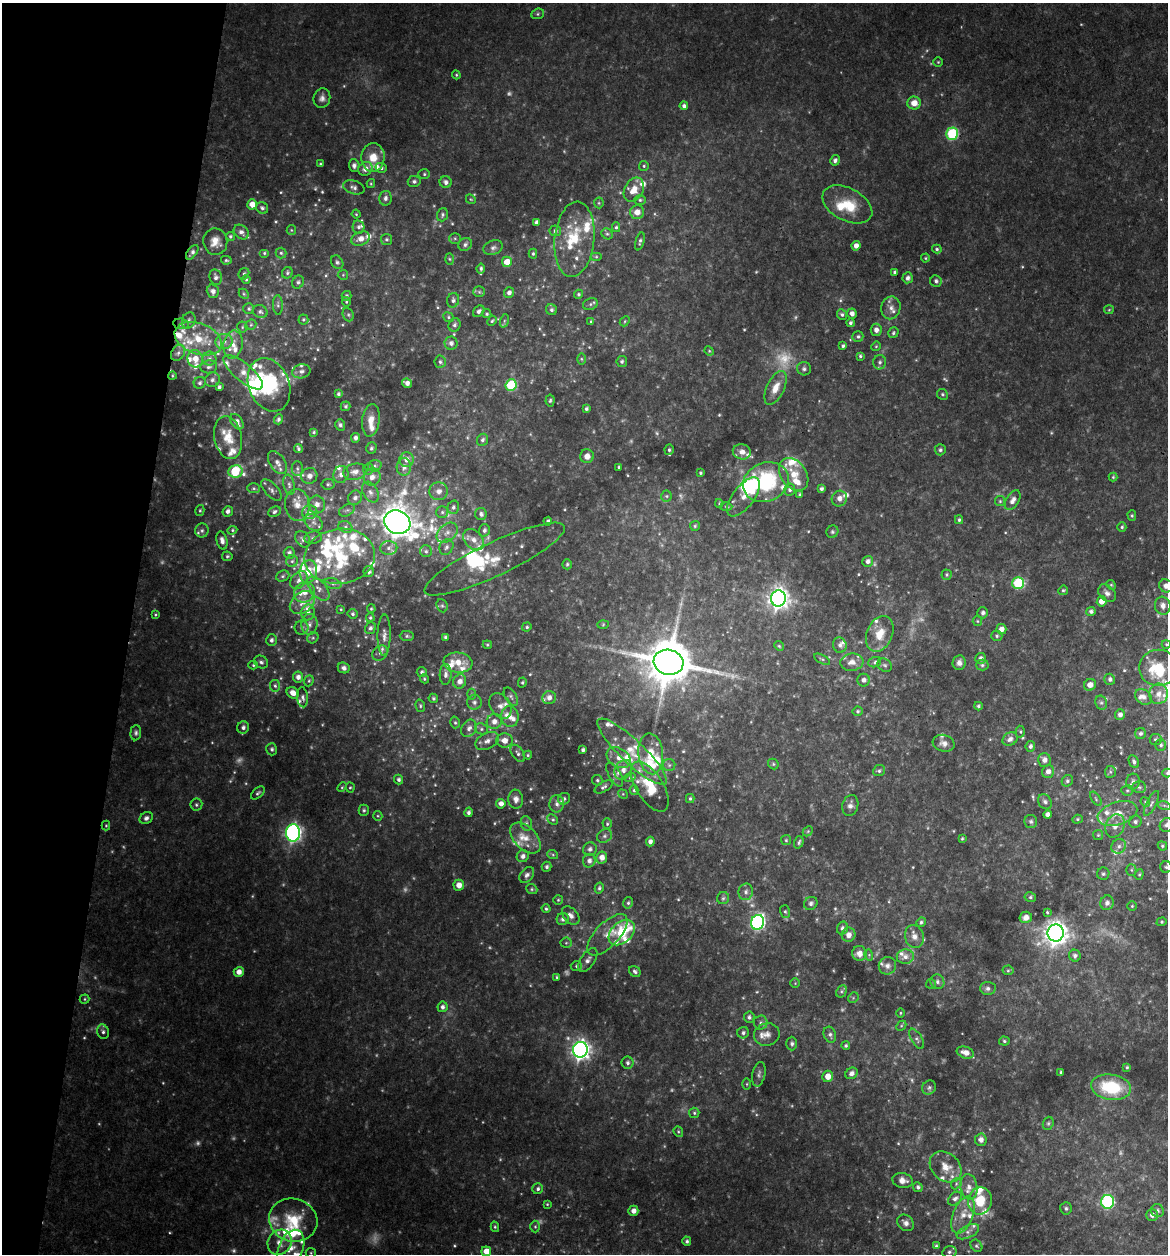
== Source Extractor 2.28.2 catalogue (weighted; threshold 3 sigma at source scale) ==
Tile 9 of 4 x 4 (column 1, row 3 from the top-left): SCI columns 241-1406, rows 1254-2505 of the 5024 x 5008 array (HDU 1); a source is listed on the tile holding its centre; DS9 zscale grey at full resolution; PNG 1170 x 1256 px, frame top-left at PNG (2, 3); each listed source drawn as its Kron ellipse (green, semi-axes under 4 px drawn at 4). Shown black and unused: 11% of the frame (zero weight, under 3 of 4 exposures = <1% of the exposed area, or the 3 px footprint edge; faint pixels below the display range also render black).
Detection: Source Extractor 2.28.2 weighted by HDU 2 'WHT'; one run over the whole footprint, this tile lists its part. Background 0.0942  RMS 0.0091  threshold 0.0409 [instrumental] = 3 sigma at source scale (4.5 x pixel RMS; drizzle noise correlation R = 1.50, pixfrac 1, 0.05/0.05 arcsec/px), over >= 5 px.
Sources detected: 726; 48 too faint to see at this stretch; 6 inside a brighter object's white glare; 1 cosmic-ray / hot-pixel residue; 1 long thin detection or spike segment (spike, bleed or trail) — neither listed nor drawn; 117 inside a brighter listed object's ellipse — not listed separately; of the other 553, all 500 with FLUX_AUTO >= 0.978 (the completeness limit of this list) listed and drawn (53 fainter detections not listed), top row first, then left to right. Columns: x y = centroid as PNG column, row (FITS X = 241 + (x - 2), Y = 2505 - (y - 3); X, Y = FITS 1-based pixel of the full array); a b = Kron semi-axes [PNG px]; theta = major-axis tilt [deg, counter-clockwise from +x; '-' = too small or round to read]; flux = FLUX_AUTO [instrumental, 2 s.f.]
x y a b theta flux
538 14 6 5 - 1.7
938 62 5 5 - 1.1
456 75 4 4 - 1.2
322 98 10 8 74 4.3
914 103 7 6 - 11
684 106 4 4 - 3.1
952 134 6 6 - 88
373 157 14 11 85 15
835 160 5 5 - 3.1
320 164 3 3 - 1.2
354 165 6 5 - 3
644 166 5 5 - 1.4
381 168 6 4 -19 2
365 169 7 6 - 6.1
424 174 6 5 - 1.6
414 181 6 5 - 2.7
446 182 6 5 - 3.6
371 184 4 4 - 0.99
354 187 11 6 -17 3.6
634 190 13 9 59 12
386 198 7 6 - 3.2
471 199 5 4 - 1
640 200 6 4 0 1.6
599 203 5 5 - 1.1
252 204 5 5 - 9.8
847 204 27 16 -28 28
262 208 6 5 - 2.4
637 212 7 7 - 9.3
356 214 4 4 - 0.98
442 215 7 5 71 2
536 222 4 3 - 2.6
358 227 7 6 - 2.4
616 227 5 4 - 1.5
291 230 5 4 - 0.99
555 231 6 5 - 2.7
241 232 8 6 -43 3.7
607 234 6 5 - 1.8
230 236 4 4 - 1.5
455 238 6 5 - 1.4
361 239 9 6 21 7.2
386 239 5 5 - 1.9
574 239 38 20 84 38
640 241 9 4 74 2.3
215 242 13 12 - 9.2
465 244 7 6 - 2.6
856 246 4 4 - 5.3
493 248 10 7 20 3.1
937 249 5 4 - 1.5
192 252 8 4 53 3.1
264 253 5 4 - 1.3
281 253 5 5 - 1.5
533 254 5 4 - 1.3
596 257 6 4 0 1.3
925 258 4 4 - 1
449 259 6 4 -88 1.4
226 260 5 4 - 1.3
337 262 7 5 -53 2.1
507 262 5 5 - 12
481 268 5 4 - 2.1
895 272 4 3 - 2
287 273 6 5 - 1.7
244 274 6 5 - 1.9
343 275 5 5 - 1.2
216 277 8 6 -78 3.2
908 278 5 5 - 3.4
246 279 4 3 - 1.2
936 281 6 5 - 2.4
298 282 7 5 65 2.1
213 291 7 6 - 4.2
479 292 6 5 - 1.8
509 293 5 5 - 3.7
244 294 5 4 - 1.3
579 294 4 4 - 1.7
346 296 5 5 - 1.9
453 300 7 6 - 3
346 302 5 4 - 1.1
590 304 7 5 22 2.3
278 305 10 5 -88 2.3
891 308 11 9 78 6.4
249 309 5 5 - 1.7
551 310 6 5 - 2.3
1109 310 5 4 - 1
479 311 6 5 - 2.9
260 312 7 6 - 2.5
487 314 5 4 - 1.4
842 314 5 4 - 2.1
852 314 5 5 - 4.3
348 315 7 5 -68 1.6
449 317 5 4 - 1.5
303 319 5 5 - 1.5
189 320 8 6 70 2.8
492 321 5 4 - 1.4
504 321 7 4 72 1.7
591 321 4 3 - 1.3
625 321 6 4 48 1.3
850 323 4 4 - 2.3
181 324 8 5 -8 2.4
251 325 6 5 - 1.3
454 325 7 6 - 2.7
242 327 5 5 - 1.3
876 330 6 5 - 4.6
893 333 6 5 - 1.7
858 336 5 5 - 2
198 339 24 15 -21 28
224 342 8 7 - 4.7
451 343 6 6 - 3.8
233 344 14 9 79 8.5
843 346 3 3 - 1.9
876 346 5 4 - 1.2
709 351 5 4 - 1
178 353 8 6 55 3.2
860 356 3 3 - 1.5
195 359 9 7 -74 10
209 359 7 7 - 3.1
581 359 6 4 -89 1.2
622 361 5 5 - 2
440 362 6 5 - 2.1
880 362 7 6 - 3.2
209 367 8 6 8 2.8
804 369 7 6 - 2.6
301 371 9 7 12 3.5
243 372 24 9 -40 11
172 376 4 3 - 0.98
212 380 7 7 - 3.2
200 383 6 5 - 2
407 383 5 4 - 4.3
269 385 27 20 -68 60
511 385 6 5 - 68
219 387 4 3 - 2.1
776 388 18 8 65 11
338 394 4 4 - 1.7
942 394 5 5 - 2
550 400 6 4 84 1.5
345 406 5 4 - 1.5
586 409 4 3 - 2
278 419 5 4 - 2.2
371 420 16 8 83 10
237 422 8 5 -54 4.9
340 425 6 5 - 2.3
314 432 4 3 - 1.5
228 438 21 13 -78 18
355 438 5 4 - 3.2
482 440 6 5 - 2.4
298 448 4 3 - 1.7
371 448 6 5 - 1.9
669 450 5 4 - 1.6
940 450 5 5 - 1.7
742 452 9 7 -13 6
587 456 7 6 - 6.5
406 460 7 7 - 6
277 463 13 7 -57 5.9
375 466 7 5 20 2.2
404 467 9 7 85 5.6
619 467 3 3 - 1.4
297 468 7 5 -89 2.3
368 469 6 5 - 1.6
235 471 7 6 - 64
355 472 12 8 10 7
700 473 3 3 - 1.3
341 474 8 7 - 4.9
794 474 18 12 -55 16
309 476 8 7 - 5.4
372 477 9 8 - 6.6
1113 477 4 4 - 1.2
766 482 23 19 22 87
328 484 6 5 - 1.7
289 485 10 5 -78 3.1
254 488 6 5 - 1.5
790 489 6 5 - 2.7
821 489 3 3 - 2.4
271 490 13 6 -47 3.4
439 491 9 9 - 5.6
370 492 11 7 -61 4.8
800 494 4 4 - 2
666 496 5 5 - 1.5
743 497 23 10 52 12
355 498 7 6 - 3.8
839 498 8 7 - 5.5
1013 500 11 6 59 5.8
1000 501 5 5 - 1.3
719 503 4 3 - 1.1
297 505 16 12 -84 11
317 505 9 8 - 6.1
453 507 7 5 75 2.4
726 507 6 4 -2 1.3
200 510 5 4 - 1.3
347 510 8 5 29 2.5
228 511 5 5 - 3.1
274 512 6 5 - 2
310 512 8 6 14 3.7
442 512 6 6 - 2.1
481 514 6 6 - 3.3
1132 516 5 4 - 1.4
959 520 4 3 - 1.6
548 521 4 4 - 2
314 522 10 7 -37 4.6
397 522 13 11 -26 1700
695 526 5 5 - 1.3
345 527 7 5 -23 2.5
1122 527 5 4 - 1.6
202 530 7 7 - 2.5
232 530 5 4 - 1.3
484 530 6 5 - 2.8
832 532 6 5 - 1.8
447 533 12 8 40 6.3
313 538 9 6 8 2.7
303 539 9 6 -54 3.1
222 540 9 5 -77 4.9
474 540 12 9 -46 7.8
446 547 8 6 62 3
389 548 8 6 1 4.7
426 551 6 6 - 2.1
289 553 5 5 - 2.8
227 556 5 5 - 1.6
340 556 35 27 8 58
495 559 77 17 25 35
292 561 6 6 - 2
868 561 5 5 - 3.9
567 564 5 5 - 1.4
308 572 11 8 79 13
369 572 5 5 - 2.7
946 575 5 5 - 1.5
283 576 7 5 23 1.8
299 580 10 7 47 4.9
1018 583 6 6 - 76
333 584 9 5 -13 2.7
1111 585 5 4 - 1.1
1166 586 7 6 - 6.3
318 589 14 7 -50 6.4
1063 590 5 4 - 1.3
304 592 11 9 42 10
1107 593 10 7 -45 3.9
778 598 8 7 - 580
1102 601 5 5 - 8
302 603 14 10 37 9.9
442 606 7 5 -67 1.8
1163 606 9 8 - 5.5
341 609 4 3 - 1
371 609 4 3 - 1.1
1091 611 4 4 - 2.6
308 612 8 7 - 3.7
983 613 5 5 - 2.8
155 614 3 3 - 1.1
353 614 5 5 - 1.9
370 618 4 3 - 1.3
977 621 5 4 - 1.2
309 624 10 8 84 5.3
603 625 6 4 2 1.1
527 627 4 4 - 1.5
302 628 7 7 - 2.9
370 628 6 5 - 2.5
1001 629 5 5 - 5.7
880 634 18 12 67 18
384 635 21 6 89 5.8
407 636 7 5 0 1.7
997 636 5 5 - 1.6
445 637 4 3 - 1.6
313 638 6 5 - 1.4
271 640 6 5 - 2.8
1166 644 4 4 - 1
487 645 5 3 - 1.2
840 645 8 6 -73 3.7
779 646 5 4 - 1.2
380 653 8 7 - 3.4
981 658 5 5 - 3.9
822 659 9 3 -28 1.5
261 662 7 6 - 2.6
458 662 14 10 -6 14
668 662 15 12 -13 4200
852 662 11 8 6 7.5
875 662 6 5 - 1.9
959 663 7 6 - 4.4
253 665 5 4 - 1.3
885 665 7 6 - 2.1
982 665 6 5 - 1.9
344 668 6 5 - 3.5
1158 668 19 18 - 28
422 672 5 5 - 2.4
446 674 10 6 88 3.7
298 677 5 5 - 4.7
424 679 5 4 - 1.2
1110 679 5 5 - 2.7
864 680 6 6 - 3.9
309 681 6 4 68 1.3
460 681 7 6 - 6.5
522 682 5 4 - 1.5
1090 685 6 5 - 6.7
275 686 6 5 - 1.7
293 693 6 5 - 6.7
471 694 5 3 - 1.3
1158 694 10 9 - 7.6
303 697 10 5 -84 2.8
511 697 10 5 -57 2.5
1143 697 9 7 -37 4.9
433 698 5 4 - 1.6
549 698 7 6 - 4.9
474 702 7 7 - 3.3
1101 703 7 5 -68 2.1
420 706 6 4 -72 1.5
500 706 14 10 -58 7.7
978 706 4 3 - 1.7
858 711 5 5 - 1.6
1120 715 5 5 - 3.7
510 717 10 8 -81 6.8
455 722 6 4 -74 1.5
494 722 8 7 - 6.5
243 727 6 6 - 3.2
469 728 9 7 57 4.6
481 729 6 5 - 2.1
1020 732 6 4 -87 1.5
136 733 8 5 85 2.3
1140 733 5 5 - 2.6
1010 739 8 6 30 4.6
504 740 8 7 - 7.8
1156 740 6 5 - 1.8
487 741 12 8 27 5.9
944 743 11 8 -16 5.4
1161 745 6 5 - 2.1
1030 746 5 5 - 2.8
272 749 6 5 - 2.5
583 750 4 3 - 2.5
632 752 46 12 -43 27
518 753 10 5 -56 3
651 754 20 12 -84 20
528 755 4 4 - 1.2
619 758 13 9 -31 8.3
1044 760 7 6 - 4.9
1134 762 7 5 -65 2.3
773 764 6 5 - 1.3
669 765 6 6 - 2
623 770 10 8 55 6.7
879 771 6 5 - 1.9
1048 771 6 6 - 5
1110 772 6 5 - 1.7
1167 773 5 4 - 1.5
615 775 13 6 -60 3.8
630 777 6 3 19 1.2
399 779 5 4 - 2.5
597 780 5 5 - 1.7
1067 781 6 5 - 1.8
1133 782 8 6 76 3.3
342 787 5 3 - 1
350 787 5 4 - 1.2
603 787 10 5 30 2.6
650 787 28 13 -58 26
1139 787 7 5 -2 2.1
634 790 5 4 - 1.8
1127 790 6 5 - 1.7
258 793 8 4 42 2
623 794 5 4 - 1.1
690 798 4 4 - 1.4
516 799 9 7 -85 4.8
564 799 6 5 - 2.1
1096 799 8 4 -56 1.6
1045 802 8 6 -55 2.8
1145 802 5 4 - 1.2
1151 803 14 5 63 3.3
501 804 4 4 - 5.1
557 804 8 7 - 3.8
196 805 6 6 - 1.9
850 805 10 8 74 4.8
1164 805 6 4 -19 1.6
364 810 6 5 - 1.7
469 812 5 4 - 2.6
1117 813 20 11 17 15
1047 814 4 4 - 4.1
378 816 5 4 - 1.1
146 818 7 5 30 3.2
553 819 6 5 - 1.5
1077 819 5 4 - 1.3
1031 821 6 6 - 2.1
1135 822 6 6 - 2.7
526 823 7 5 -76 2.2
607 824 5 4 - 1.5
1167 825 7 6 - 3
106 826 5 4 - 1.1
1115 826 12 9 65 7.4
808 831 6 4 45 1.3
293 833 9 7 88 310
1098 835 5 5 - 1.3
604 836 8 6 34 2.4
525 838 18 11 -46 12
962 838 4 3 - 1
786 840 5 5 - 1.3
650 841 5 4 - 3.7
799 842 6 4 71 1.9
1119 846 7 7 - 4
1162 846 5 4 - 1.3
590 849 7 6 - 3.1
553 855 5 3 - 1.1
523 856 6 6 - 3.6
602 857 6 5 - 6.4
589 861 7 6 - 4.2
547 867 5 5 - 2.3
1166 867 6 6 - 2.2
1131 870 5 5 - 1.6
1103 874 6 6 - 2.1
1139 874 5 4 - 1.2
527 875 9 6 50 3.3
459 885 5 5 - 7.7
599 888 6 4 78 1.9
532 889 6 4 -22 1.5
746 892 8 7 - 3.9
1030 897 6 4 -11 1.7
723 898 6 6 - 2.1
558 900 5 4 - 1.1
628 903 6 5 - 1.8
811 903 7 6 - 3.3
1107 903 7 6 - 3.4
1132 906 5 5 - 1.2
546 909 4 4 - 1.7
785 911 6 5 - 1.8
1047 912 3 3 - 1.2
571 916 10 7 -48 5.3
1026 917 6 5 - 4.8
563 919 6 6 - 3.6
758 922 7 6 - 210
921 922 5 4 - 1.7
1162 922 5 4 - 1.3
842 928 6 5 - 2.6
622 933 15 10 43 50
1056 933 8 8 - 840
607 935 26 12 46 16
848 935 7 7 - 5.6
914 936 12 9 -76 6.5
566 943 5 5 - 1.4
859 953 7 7 - 7
869 955 6 3 -74 1.1
1075 956 6 5 - 2.8
905 957 8 7 - 5.4
588 960 14 7 56 5.1
576 966 5 5 - 1.6
887 966 9 8 - 4.5
1008 970 5 5 - 1.4
635 971 6 5 - 2.2
239 972 5 5 - 6.7
557 977 4 3 - 1.2
937 982 7 6 - 3.4
795 983 5 4 - 0.99
931 984 5 5 - 1.1
988 988 8 6 -3 3.2
841 991 6 5 - 1.6
853 998 6 4 46 1.3
85 999 5 4 - 1.2
442 1007 5 5 - 2.9
900 1013 5 3 - 0.98
749 1017 5 5 - 2.4
761 1023 7 7 - 2.9
901 1026 6 4 44 1.3
103 1032 7 6 - 2.6
743 1033 6 5 - 2.4
767 1034 13 11 18 7
830 1035 8 6 -70 3
917 1039 11 5 -60 2.8
1004 1041 5 4 - 1.6
792 1044 7 5 89 2.2
846 1045 4 4 - 1.7
580 1050 8 7 - 490
965 1053 9 5 -17 8
628 1063 6 6 - 2.7
1127 1067 4 4 - 1.2
1061 1072 3 3 - 1.5
852 1073 6 5 - 3.7
759 1074 12 6 78 3.3
828 1076 6 5 - 9.7
747 1084 5 3 - 0.98
929 1087 7 6 - 2.5
1111 1087 20 12 -9 49
694 1113 5 5 - 1.5
1048 1123 7 5 69 1.8
678 1132 6 4 -70 1.2
981 1140 6 6 - 5.7
946 1167 17 13 -42 12
902 1180 10 7 -10 6.1
956 1184 6 4 47 1.7
918 1187 5 4 - 2.2
969 1187 13 8 -80 6.4
538 1189 5 5 - 2.5
955 1199 8 5 47 3.2
980 1201 14 12 79 25
1108 1202 7 6 - 130
547 1204 3 3 - 0.99
1066 1208 6 5 - 1.9
633 1211 5 5 - 5.4
1157 1211 7 6 - 2.9
963 1215 19 10 69 13
1152 1215 6 6 - 4.7
293 1220 24 21 -15 37
906 1223 9 7 -45 4.6
495 1227 5 4 - 1.3
535 1227 6 5 - 1.5
968 1232 12 6 25 4.2
687 1241 5 4 - 2.1
280 1242 13 11 54 9.9
936 1246 4 3 - 1.5
976 1246 6 5 - 1.7
291 1248 19 12 66 16
486 1251 5 5 - 10
949 1252 7 5 14 2.4
311 1253 5 5 - 1.2
Overlapping masked pixels (flux is a lower limit): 2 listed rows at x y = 192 252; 303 697
Isophote crosses this tile's border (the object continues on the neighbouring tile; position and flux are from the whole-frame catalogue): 4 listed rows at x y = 1166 586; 1167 773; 1167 825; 1166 867